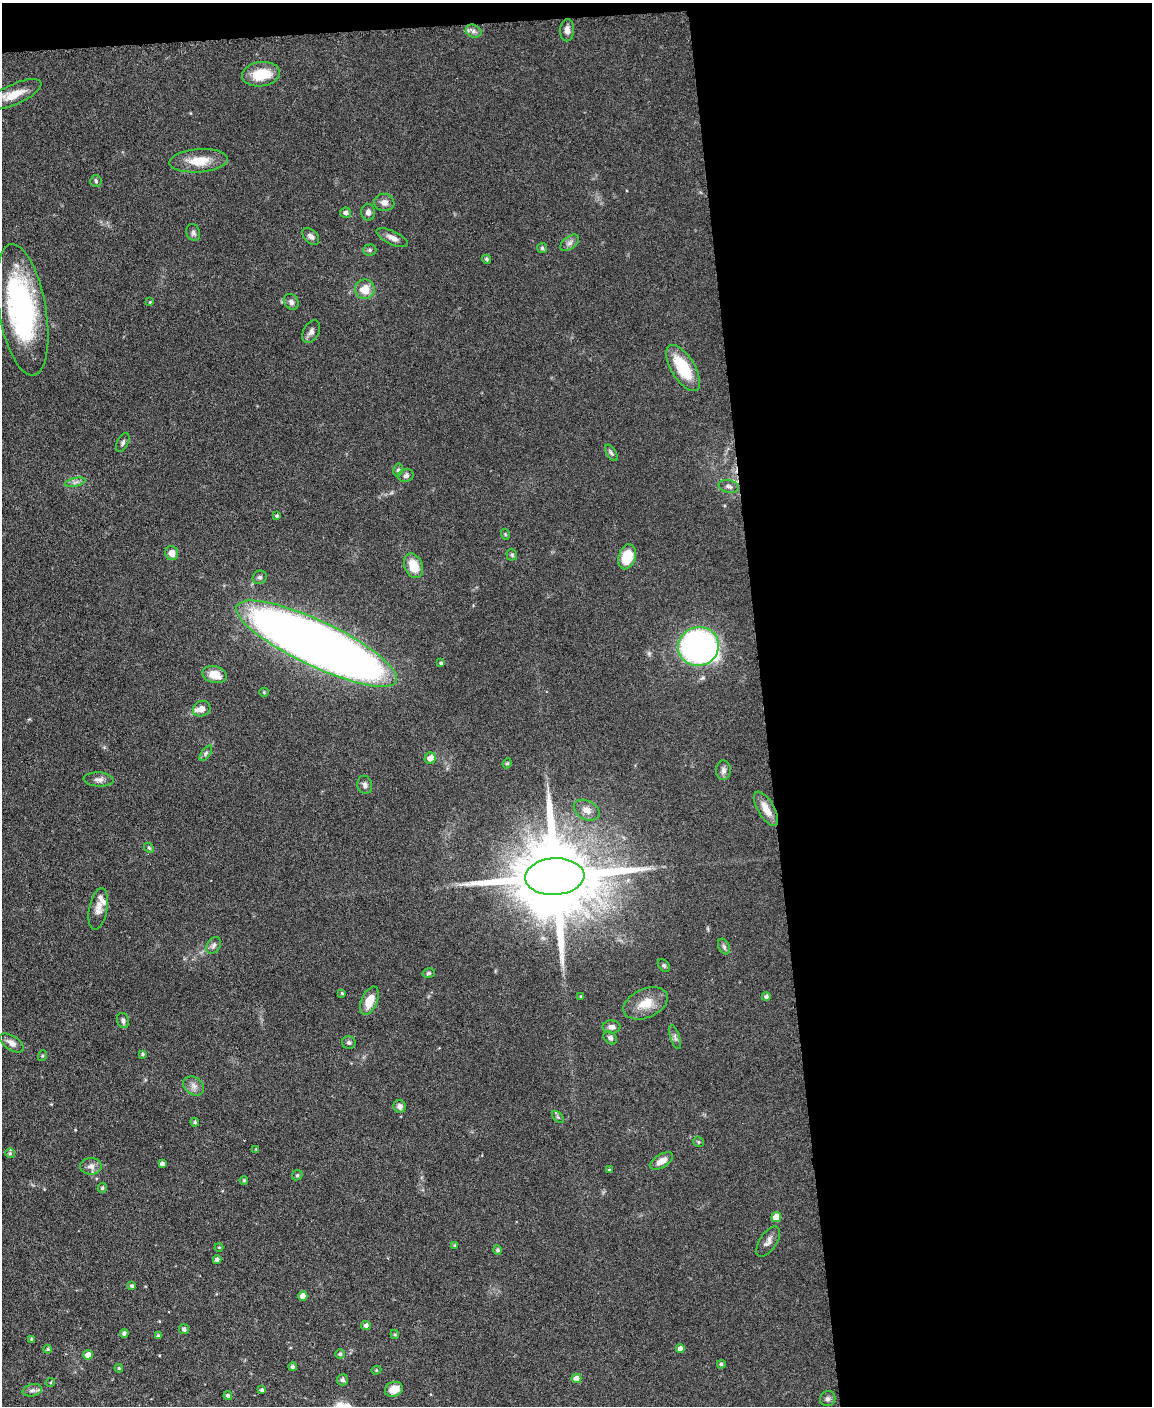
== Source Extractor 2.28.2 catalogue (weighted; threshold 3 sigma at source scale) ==
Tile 4 of 4 x 3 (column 4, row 1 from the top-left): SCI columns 3454-4603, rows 3049-4452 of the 4605 x 4580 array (HDU 1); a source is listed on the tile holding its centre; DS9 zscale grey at full resolution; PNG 1154 x 1408 px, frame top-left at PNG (2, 3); each listed source drawn as its Kron ellipse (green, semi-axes under 4 px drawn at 4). Shown black and unused: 35% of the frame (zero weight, under 3 of 6 exposures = <1% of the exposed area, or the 3 px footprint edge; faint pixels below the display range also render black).
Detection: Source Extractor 2.28.2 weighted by HDU 2 'WHT'; one run over the whole footprint, this tile lists its part. Background 0.0896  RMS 0.0041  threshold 0.017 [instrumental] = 3 sigma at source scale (4.09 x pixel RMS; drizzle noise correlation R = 1.36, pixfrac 0.8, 0.05/0.05 arcsec/px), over >= 5 px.
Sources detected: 118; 2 inside a brighter object's white glare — neither listed nor drawn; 3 inside a brighter listed object's ellipse — not listed separately; the other 113 listed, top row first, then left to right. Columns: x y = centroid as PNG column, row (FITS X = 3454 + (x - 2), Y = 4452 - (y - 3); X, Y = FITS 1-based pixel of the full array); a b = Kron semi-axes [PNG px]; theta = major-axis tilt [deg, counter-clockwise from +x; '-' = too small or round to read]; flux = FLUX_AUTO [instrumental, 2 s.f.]
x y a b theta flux
567 30 11 7 87 2.2
474 31 8 6 -21 1.4
261 74 19 12 8 11
14 94 29 10 24 6.7
199 161 29 11 4 8.8
96 181 6 5 - 0.67
384 202 10 8 -9 2.2
368 212 8 7 - 1.5
345 213 5 5 - 1.1
193 233 9 6 -69 1.2
311 236 10 6 -45 1.6
392 238 17 6 -25 2.5
570 243 11 6 38 1.5
542 248 5 5 - 0.59
370 250 6 5 - 0.78
487 259 4 4 - 0.76
365 289 10 10 - 6
150 302 3 3 - 0.28
291 302 8 6 -50 1.4
22 310 66 23 -80 66
311 332 12 7 61 1.7
683 368 26 11 -58 17
123 442 10 5 63 1.1
611 453 9 5 -57 0.88
398 470 6 4 80 0.75
406 476 8 6 16 1.1
75 482 10 4 13 1.2
729 486 10 6 -13 1.5
277 516 3 3 - 0.71
505 534 5 3 - 0.41
172 553 7 6 - 2.8
512 555 6 5 - 0.73
627 557 13 8 73 11
413 566 13 9 -67 7.3
260 577 7 6 - 0.89
317 644 88 22 -25 710
698 646 20 19 - 110
441 663 4 4 - 0.61
214 675 12 8 -14 5.8
264 692 5 4 - 0.45
202 709 9 7 22 2.5
206 753 9 4 55 0.8
430 758 6 5 - 3.3
507 763 5 4 - 0.52
723 770 10 7 87 1.5
99 779 15 7 -3 1.9
365 785 9 7 -78 1.3
766 809 19 8 -60 4.8
587 810 13 9 -27 2.9
149 848 5 4 - 0.51
555 877 30 18 3 7200
98 909 21 9 79 3.3
214 945 9 6 58 1.2
724 947 8 5 -64 0.88
664 965 7 5 -48 0.74
429 973 6 4 14 0.64
342 993 3 3 - 0.38
581 996 4 3 - 0.46
766 997 4 4 - 1.1
369 1001 15 8 67 6.4
646 1003 23 14 24 7.4
123 1020 8 6 -70 1.3
611 1027 9 6 -1 1.8
675 1037 12 4 -71 1.2
610 1038 7 5 -44 1.1
12 1043 13 7 -34 2.4
349 1043 7 6 - 0.91
143 1054 4 3 - 0.72
42 1056 5 3 - 0.44
194 1086 11 8 -35 2.2
400 1106 6 6 - 1.6
558 1117 7 4 -45 0.64
195 1122 4 4 - 0.69
699 1142 6 4 -39 0.57
256 1149 3 3 - 0.37
10 1153 5 4 - 0.59
661 1161 13 6 32 2.9
162 1164 4 4 - 1.3
91 1166 11 8 0 2.3
609 1170 4 3 - 0.46
297 1175 5 5 - 0.56
244 1180 4 3 - 0.51
102 1188 5 4 - 0.76
776 1217 5 5 - 5.5
768 1242 17 8 57 2.3
455 1246 4 3 - 0.57
219 1247 4 4 - 0.41
498 1250 4 4 - 0.84
217 1260 4 4 - 1.9
132 1286 4 3 - 0.75
303 1296 4 4 - 3.8
366 1325 5 4 - 1.2
184 1329 5 5 - 1.2
124 1333 4 4 - 1.1
395 1334 4 4 - 0.5
158 1336 3 3 - 0.75
32 1339 4 3 - 0.73
48 1349 4 4 - 0.65
680 1349 4 4 - 1.8
340 1354 5 5 - 0.8
88 1355 5 5 - 2.5
721 1364 4 4 - 0.66
292 1367 4 4 - 0.95
119 1368 4 3 - 0.43
376 1370 5 4 - 0.51
576 1378 5 4 - 3.2
343 1380 5 5 - 1.2
50 1382 5 3 - 0.43
394 1389 9 7 19 5
32 1390 10 6 11 1.3
262 1390 4 3 - 0.83
228 1396 4 4 - 0.98
828 1399 8 7 - 1.2
Isophote crosses this tile's border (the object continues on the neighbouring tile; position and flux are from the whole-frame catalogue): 1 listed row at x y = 22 310